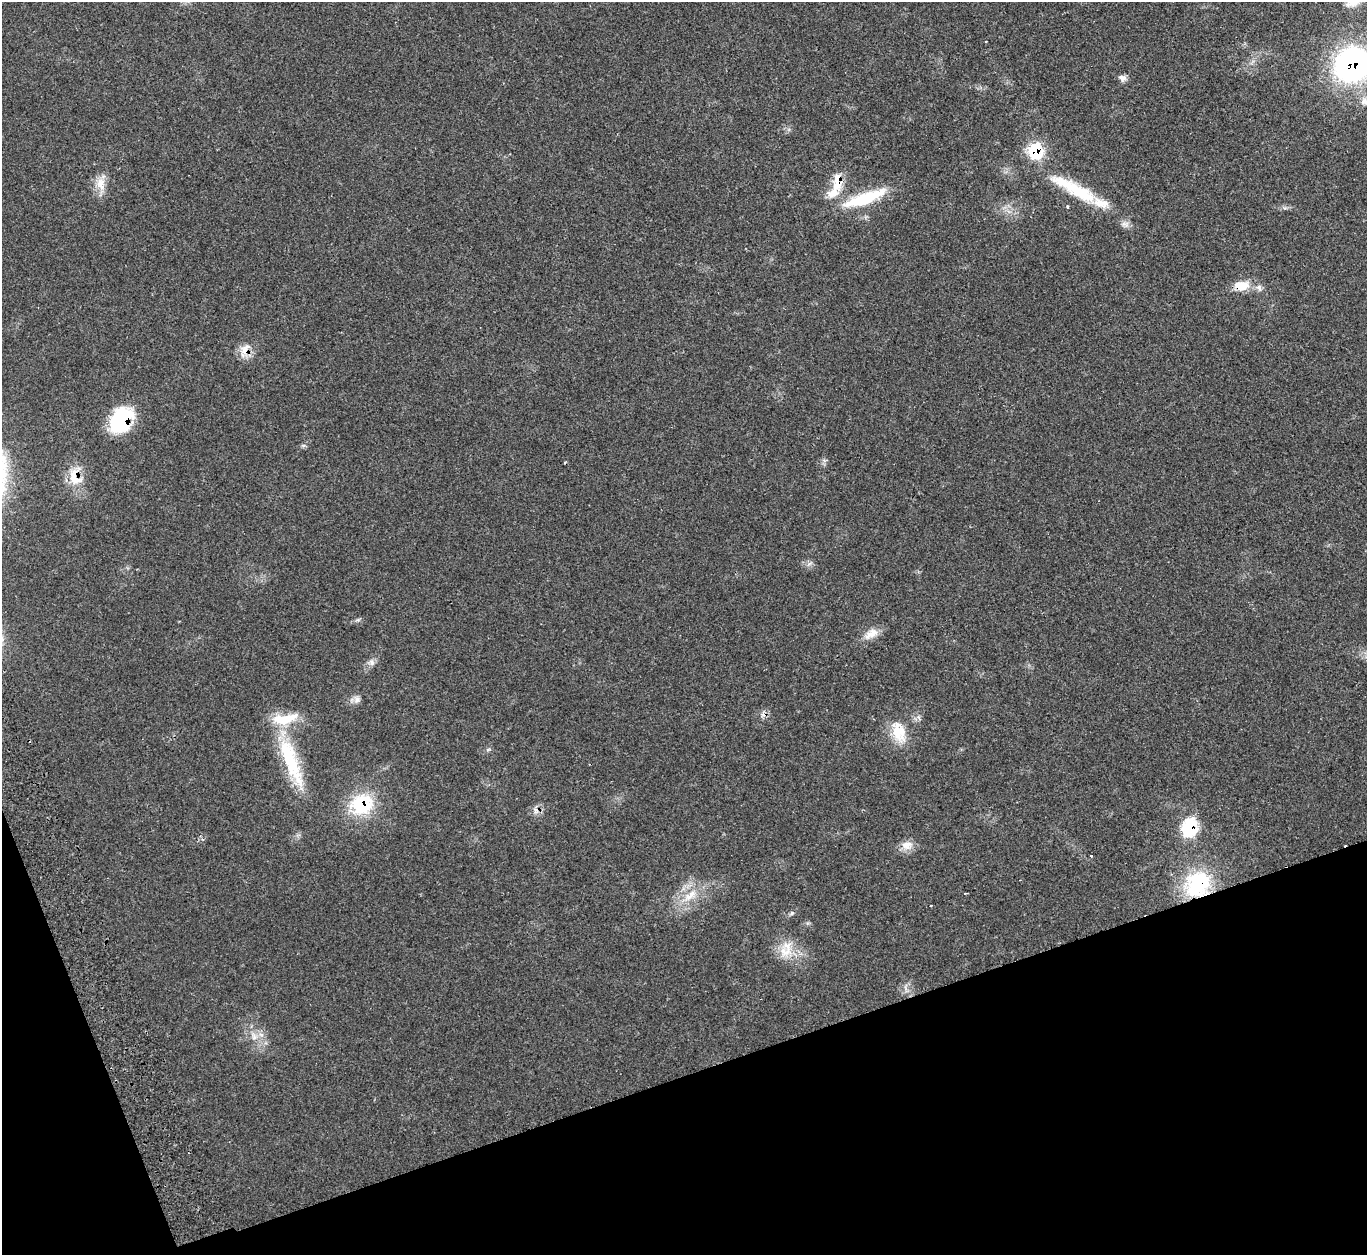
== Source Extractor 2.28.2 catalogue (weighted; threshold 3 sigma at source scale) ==
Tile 14 of 4 x 4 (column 2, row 4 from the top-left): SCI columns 1430-2794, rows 185-1437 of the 5583 x 5512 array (HDU 1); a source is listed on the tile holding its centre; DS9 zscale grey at full resolution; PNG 1369 x 1257 px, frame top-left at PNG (2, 2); no overlay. Shown black and unused: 17% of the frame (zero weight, under 2 of 3 exposures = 4% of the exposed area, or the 3 px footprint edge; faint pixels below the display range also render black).
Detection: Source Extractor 2.28.2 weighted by HDU 2 'WHT'; one run over the whole footprint, this tile lists its part. Background 0.11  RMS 0.0081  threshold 0.0363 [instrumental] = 3 sigma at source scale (4.5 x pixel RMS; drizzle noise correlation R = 1.50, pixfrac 1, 0.05/0.05 arcsec/px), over >= 5 px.
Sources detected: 36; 1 cosmic-ray / hot-pixel residue — not listed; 3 inside a brighter listed object's ellipse — not listed separately; the other 32 listed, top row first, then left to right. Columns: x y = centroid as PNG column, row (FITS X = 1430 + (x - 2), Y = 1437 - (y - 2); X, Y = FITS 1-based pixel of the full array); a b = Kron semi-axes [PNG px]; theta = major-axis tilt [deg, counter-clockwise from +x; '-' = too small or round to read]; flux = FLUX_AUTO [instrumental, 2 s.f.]
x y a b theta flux
986 41 3 2 - 0.9
1352 64 40 36 46 180
1122 78 10 7 -17 3.6
1364 101 11 10 - 5.8
1035 151 17 14 -71 33
837 180 27 12 84 16
101 184 20 12 -81 10
1074 189 75 16 -29 53
865 198 56 13 20 38
1241 286 20 12 5 14
245 349 17 11 68 9.3
121 420 30 21 55 54
564 463 4 2 - 0.64
75 477 25 15 -73 18
809 564 8 4 19 1.8
358 620 7 4 1 1.4
871 634 21 11 32 9.4
372 662 10 7 -75 3.1
357 699 10 9 - 3.6
899 732 30 17 -72 21
291 761 76 17 -70 57
362 804 30 25 23 44
1190 828 24 18 84 33
907 845 16 12 11 7.6
1091 855 3 3 - 1.2
1198 884 35 30 47 61
965 893 3 2 - 1.2
690 895 24 10 42 16
931 905 3 2 - 1.3
792 913 7 5 46 1.6
788 947 23 15 -74 17
255 1037 7 4 70 2.3
Overlapping masked pixels (flux is a lower limit): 10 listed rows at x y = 1352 64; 1035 151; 837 180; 1241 286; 245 349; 121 420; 75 477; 362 804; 1190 828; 1198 884
Isophote crosses this tile's border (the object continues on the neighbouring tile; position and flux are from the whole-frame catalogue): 2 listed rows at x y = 1352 64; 1364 101